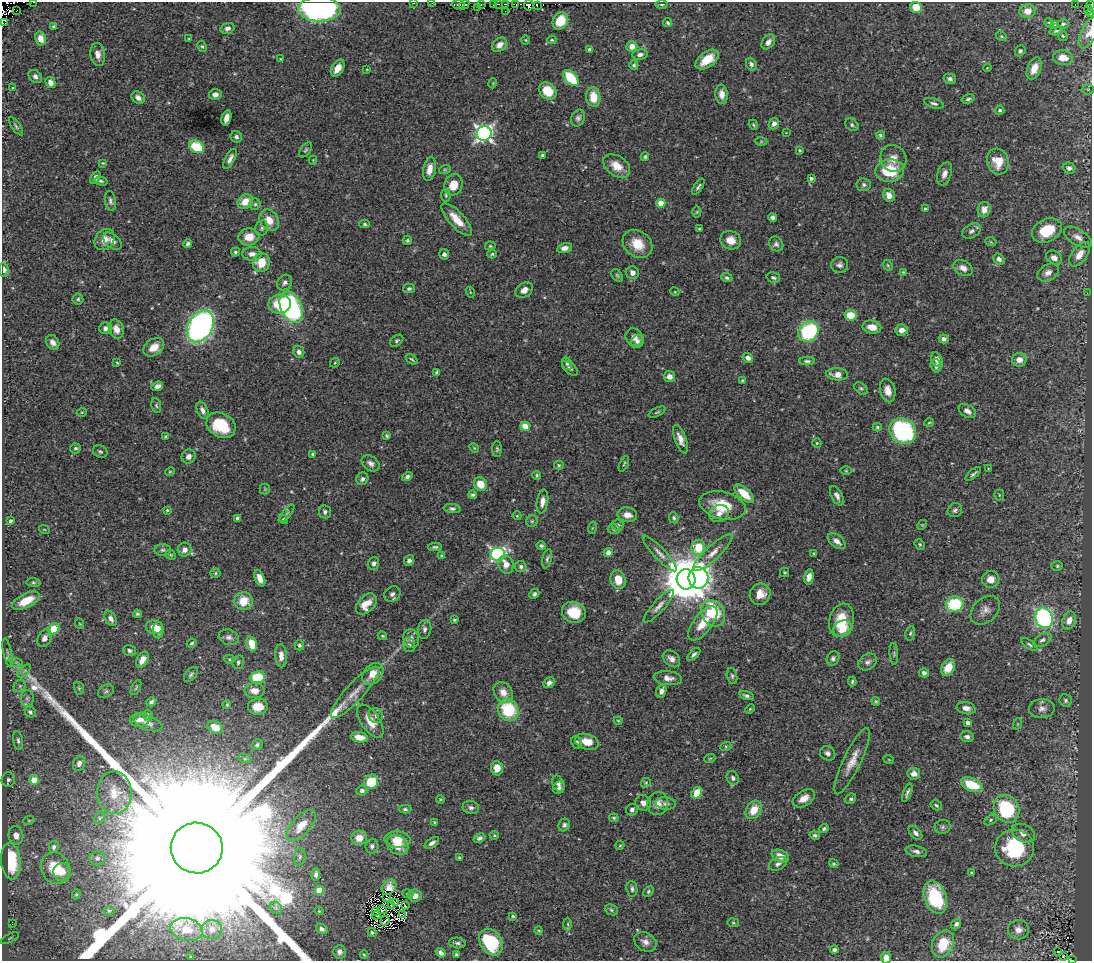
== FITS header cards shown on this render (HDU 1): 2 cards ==
NAXIS1  =                 1090
NAXIS2  =                  959

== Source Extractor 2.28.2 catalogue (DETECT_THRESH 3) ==
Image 1090 x 959 px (HDU 1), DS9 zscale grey, 1 PNG px = 1 image px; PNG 1094 x 963 px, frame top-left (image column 1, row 959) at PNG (2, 2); each listed source drawn as its Kron ellipse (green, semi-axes under 4 px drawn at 4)
Background 0.677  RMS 0.018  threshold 0.0537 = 3 sigma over >= 5 px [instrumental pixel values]
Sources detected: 488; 4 with non-positive FLUX_AUTO (blend fragments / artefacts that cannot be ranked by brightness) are neither listed nor drawn; the other 484 listed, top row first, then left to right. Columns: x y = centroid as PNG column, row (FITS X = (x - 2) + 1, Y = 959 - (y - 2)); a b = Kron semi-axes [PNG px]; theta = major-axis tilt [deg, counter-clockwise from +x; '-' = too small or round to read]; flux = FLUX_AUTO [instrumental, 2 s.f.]
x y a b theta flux
34 2 3 2 - 6.2
414 3 3 2 - 3.1
432 3 2 2 - 0.89
458 4 6 3 -3 44
481 4 3 2 - 1.9
493 4 3 2 - 8.6
498 4 3 2 - 15
506 4 4 2 - 6.6
516 4 3 3 - 5.7
662 4 6 3 -1 1.5
1076 4 4 3 - 0.33
1090 4 3 2 - 10
464 5 5 3 - 44
529 5 5 5 - 110
537 5 4 2 - 6.8
916 7 6 5 - 19
478 8 2 2 - 0.85
319 9 21 12 -1 370
17 10 2 2 - 15
1088 10 5 3 - 28
505 11 2 2 - 9.5
1027 11 8 7 - 11
1090 13 3 2 - 8.2
560 21 9 7 60 25
5 23 3 3 - 3400
668 23 5 3 - 1.9
1049 23 5 4 - 1.3
1063 24 6 5 - 2.1
1054 25 3 2 - 4.9
54 27 4 3 - 2.6
227 28 7 5 18 3.9
1056 31 7 4 15 2
1089 33 17 8 63 5.1
1001 36 6 3 -31 1.5
1063 36 5 4 - 1.5
40 39 7 5 -76 12
189 39 3 2 - 1.1
526 40 5 3 - 0.98
552 40 4 3 - 1.1
768 42 8 6 53 5.6
499 45 8 6 39 6.9
202 46 6 4 -61 1.6
632 46 5 5 - 11
590 50 4 4 - 3
1020 51 6 5 - 2.5
640 54 8 5 5 4.3
98 55 12 7 -81 7.5
1063 58 10 7 -8 12
281 59 4 4 - 1.1
707 60 13 7 35 22
751 64 6 5 - 3.6
634 65 5 4 - 2.6
338 68 9 5 58 12
987 68 4 3 - 0.92
1034 68 11 6 68 13
367 69 4 2 - 0.95
35 76 7 6 - 3.7
571 78 9 5 -48 54
950 79 6 5 - 3
50 82 6 4 -62 6.9
493 83 5 3 - 1
13 88 3 3 - 1.1
1088 89 5 5 - 1.8
548 91 9 8 - 29
215 94 6 5 - 6
722 94 10 6 -84 8.6
593 97 10 7 -84 22
138 98 7 5 -38 6.3
968 99 7 4 17 2.4
934 103 10 4 -16 3.2
1000 110 4 4 - 2.6
226 118 8 4 75 8.4
578 118 9 6 65 3.9
774 124 6 5 - 5.7
753 125 5 4 - 1.7
852 125 7 5 -39 2.7
16 126 11 4 -55 2.6
484 133 7 7 - 420
786 133 3 2 - 0.7
880 135 4 4 - 2.1
236 137 6 5 - 3.6
761 142 6 4 1 1.5
197 147 8 6 -29 54
306 150 8 5 53 2.3
800 150 4 3 - 1.5
542 155 3 3 - 2
645 157 4 4 - 1.9
893 158 14 12 -57 13
230 159 11 4 62 5.7
313 160 4 4 - 1.1
998 162 13 11 -72 22
103 163 4 3 - 1.3
617 166 15 10 -35 18
1069 168 6 5 - 4
430 169 12 6 79 11
445 169 6 4 18 1.5
890 171 14 11 4 48
944 174 12 7 71 6.7
95 177 7 4 58 3.8
811 178 4 3 - 3.3
101 181 6 4 -15 2.1
453 185 11 9 68 17
864 185 7 6 - 3.5
698 187 9 4 56 2.7
446 195 6 4 -86 2
889 195 6 5 - 10
110 201 10 5 -81 3.3
245 202 8 6 36 17
661 203 4 4 - 22
255 204 5 5 - 2.4
926 209 3 3 - 3.4
984 210 7 6 - 9.1
697 212 6 4 88 1.4
772 217 4 4 - 3.7
269 220 11 9 -54 15
457 220 21 7 -48 19
365 224 5 4 - 2
262 228 8 6 80 3.2
699 229 4 3 - 1.5
1047 230 16 11 24 36
972 231 10 6 28 4.2
249 237 10 8 5 18
1078 237 15 7 -32 8.5
104 240 11 9 51 11
407 240 5 4 - 2.3
731 240 10 9 - 13
112 241 11 6 -39 5.8
991 242 5 3 - 1.1
188 243 4 3 - 2.7
637 244 16 13 -38 25
776 244 8 6 -52 3.4
490 246 5 4 - 1.5
565 248 8 5 14 6
235 252 4 4 - 2.1
252 254 10 6 -2 7.4
444 254 5 5 - 3.4
492 254 4 3 - 1.7
1080 254 14 7 55 13
1054 258 8 6 -31 6.3
999 259 6 5 - 4.5
261 263 9 8 - 24
839 265 8 7 - 4.4
888 265 6 4 -68 1.5
963 268 10 7 -28 9
4 270 7 5 -81 5.5
903 272 4 4 - 1.3
632 273 6 6 - 6.3
1048 273 11 8 31 7.9
617 275 7 5 -50 2.1
727 278 5 4 - 2.4
773 278 7 5 -15 3
285 283 8 7 - 4.2
409 288 5 5 - 3
524 290 9 7 36 7.8
470 292 5 3 - 1
675 292 4 3 - 1
1087 293 3 2 - 1.3
78 299 5 5 - 2.1
279 304 11 9 6 31
291 307 16 10 -66 220
851 315 6 5 - 24
200 326 17 12 60 380
872 327 9 6 -12 12
105 328 6 6 - 4.8
116 329 10 7 -69 9.8
902 330 6 5 - 7.9
809 332 11 9 44 100
634 337 9 8 - 8.1
944 339 5 4 - 4
397 341 7 5 40 2.3
637 341 7 6 - 3.8
53 342 8 6 -58 5.6
154 347 11 8 33 16
299 352 6 5 - 4.6
748 358 5 5 - 6.2
412 359 6 3 -38 1.7
937 360 8 5 -65 8.2
1019 360 7 7 - 8.3
807 361 8 4 -1 2.6
117 363 3 3 - 1.2
335 363 5 3 - 1.2
567 364 6 5 - 2.3
936 366 7 5 -73 4.2
570 368 9 5 -43 3.3
437 372 4 3 - 2
837 374 11 6 -3 10
669 376 5 5 - 8.1
743 381 4 3 - 2.8
157 386 6 4 19 4.7
861 388 8 5 -36 2.5
888 390 12 7 -76 9.4
156 405 7 4 -82 2.1
203 410 9 5 -68 4.7
967 411 9 6 -31 6.8
82 412 5 3 - 1.1
657 412 9 4 26 1.9
929 423 4 3 - 1.2
221 425 15 12 -29 58
525 426 4 4 - 33
877 427 4 4 - 1.6
903 431 14 12 -37 160
387 436 4 3 - 1.9
166 437 4 3 - 3
680 439 15 5 -69 8.8
817 443 5 4 - 1.6
76 448 5 5 - 2.7
474 448 5 4 - 1.3
497 449 8 5 -90 2.2
100 452 7 6 - 2.5
313 454 3 3 - 2
189 457 7 7 - 6.4
371 463 10 7 -36 5.6
624 464 8 3 65 1.6
559 465 5 4 - 1.6
988 468 3 2 - 0.85
846 471 5 3 - 1.2
170 472 5 3 - 1.3
973 474 9 3 41 2.9
537 475 4 4 - 1.8
407 477 5 4 - 3.2
362 479 6 5 - 3.9
480 484 7 6 - 21
265 489 5 5 - 1.5
744 494 12 6 -41 28
473 495 4 4 - 2.4
999 495 5 5 - 1.5
837 496 10 5 -62 4.8
542 502 12 5 81 8.1
722 505 23 13 -14 42
452 509 8 4 -7 2.9
167 510 4 3 - 1.3
955 510 7 6 - 3.7
325 512 6 6 - 3.3
287 513 11 4 49 2.7
719 513 10 8 27 8
627 515 10 7 -8 9.9
517 516 4 4 - 1.2
674 518 5 4 - 2.3
238 519 4 4 - 5.8
284 519 4 4 - 2.3
11 521 4 3 - 3
532 521 6 6 - 2.1
618 525 6 5 - 2.8
922 525 5 4 - 1.2
592 528 6 4 71 1.6
44 529 5 3 - 1
614 529 6 5 - 2.2
837 541 10 6 -38 7.5
920 544 6 4 -47 1.8
541 546 5 4 - 2.5
435 547 7 3 0 2.4
698 547 7 7 - 33
163 550 8 5 0 3.4
185 550 7 6 - 7.8
608 552 4 4 - 7.1
660 553 24 6 -47 8.3
713 553 26 7 43 12
814 553 4 3 - 1.3
498 554 7 6 - 250
171 555 5 4 - 1.5
442 556 4 4 - 2.8
547 559 10 4 77 2.9
409 560 5 5 - 4
374 563 6 5 - 3.8
506 565 9 7 -73 9.2
1057 566 6 5 - 2
521 567 6 5 - 3.6
785 572 4 4 - 1.6
216 573 5 4 - 1.6
809 577 8 5 80 7.6
260 578 8 5 -66 10
698 578 11 10 - 280
686 579 10 9 - 6400
991 579 8 8 - 12
618 580 9 7 -71 20
33 582 7 4 -6 2.1
392 594 8 7 - 4.4
534 594 5 4 - 2.7
760 594 11 10 - 16
26 601 15 7 26 30
243 601 9 9 - 25
366 604 12 8 46 18
955 604 9 7 4 71
659 606 21 6 48 8
985 610 17 12 43 11
574 612 12 10 -16 32
713 613 14 11 -60 65
137 614 4 4 - 1.8
1044 618 10 8 -64 250
111 619 8 5 -60 5.9
454 620 3 3 - 1.6
841 620 17 12 73 35
1069 620 9 6 67 8.9
703 623 20 9 52 23
80 624 5 3 - 1.1
154 627 8 6 -9 14
843 628 9 8 - 24
54 629 6 5 - 50
425 629 10 6 78 4.8
158 630 8 5 88 9
910 633 7 4 79 2.2
382 636 5 3 - 1.4
229 637 10 7 -20 5.8
44 638 9 6 63 7.1
411 638 9 7 -71 6.5
1042 640 10 5 31 4.1
192 643 5 4 - 1.9
252 644 8 5 -72 24
1029 644 9 4 -35 2.6
299 645 5 5 - 2.2
409 645 7 6 - 3.3
129 651 7 5 -17 3.1
7 652 14 3 -79 3.2
694 654 8 4 44 3.3
894 654 11 3 -86 1.9
281 656 11 6 -86 7.8
833 658 7 6 - 3.6
229 659 6 4 0 1.8
671 659 10 7 -43 7
142 660 9 5 60 10
16 662 7 4 -18 2.9
238 662 7 5 76 3.2
868 662 10 7 34 4.9
948 668 9 6 60 19
24 671 8 4 44 2.8
924 673 5 4 - 3.8
373 674 12 9 46 20
191 675 9 5 51 2.7
732 676 8 5 -76 2.9
257 677 7 6 - 40
668 678 14 7 -5 8.5
852 681 5 3 - 1.9
549 683 6 4 46 4.1
20 686 7 5 47 2.5
79 688 6 5 - 1.8
136 688 8 3 64 1.6
106 691 8 6 30 3.2
254 691 10 7 1 12
661 691 7 5 69 5.6
355 692 34 9 47 17
503 692 11 9 -56 12
746 696 7 4 -17 3.1
27 698 8 6 89 4.2
1066 700 6 6 - 2.6
876 701 4 4 - 1.5
151 702 5 4 - 3
227 705 4 3 - 1.5
258 707 10 8 4 17
966 708 9 6 -12 6
750 709 5 4 - 1.4
1042 709 13 9 6 7.6
508 710 11 10 - 66
30 712 6 5 - 2.8
148 715 5 4 - 1.5
376 715 8 7 - 5.1
140 720 10 7 9 8.5
370 721 19 9 -57 18
618 721 4 4 - 1.3
148 723 15 7 -20 5.8
968 723 4 4 - 4.7
1017 724 6 3 71 1.3
215 727 8 6 -30 13
359 737 8 5 -10 15
967 737 7 5 -11 4.4
18 740 9 5 -80 3.3
577 742 6 5 - 3.8
587 742 12 7 -16 17
257 745 6 5 - 2.7
726 746 5 3 - 1.5
828 753 8 7 - 4.5
710 758 5 3 - 1.3
245 759 6 4 -18 1.9
889 760 5 3 - 0.99
852 761 36 8 65 17
79 763 8 6 66 5.6
497 768 7 6 - 12
914 774 6 6 - 6.6
733 778 7 6 - 3.5
8 779 7 7 - 3.6
34 780 5 5 - 18
371 782 7 7 - 37
646 783 5 4 - 1.5
558 784 8 6 -64 4.6
972 785 11 6 -22 42
559 788 6 5 - 3.9
362 791 6 5 - 4.1
114 793 21 17 -89 25
697 793 6 4 56 27
907 793 9 3 70 3.3
804 798 12 7 32 11
440 799 4 3 - 1.1
851 799 6 4 43 2.2
643 803 8 7 - 6.8
658 804 11 10 - 11
666 804 10 6 -6 3.8
936 805 6 4 -33 1.9
471 807 8 6 -15 4
405 809 6 4 0 2.4
1006 809 14 12 -61 92
632 810 6 5 - 3.9
754 810 10 7 57 19
100 818 6 5 - 2
614 818 5 3 - 1.6
29 820 6 3 19 1.4
991 820 7 5 29 2.1
434 822 4 3 - 1.4
564 825 6 5 - 3.3
301 826 19 9 49 17
943 827 8 7 - 3.5
824 829 5 4 - 2.1
915 833 8 5 -46 4.5
1023 833 12 8 -26 10
16 835 9 7 -83 9.2
494 835 4 4 - 1.3
815 835 5 4 - 2.3
359 838 8 7 - 14
479 838 6 4 24 3.8
398 840 13 8 -2 19
432 843 8 4 34 4.9
397 845 11 9 -33 19
620 845 4 4 - 1.4
372 846 7 6 - 3.6
54 847 6 5 - 2.7
197 848 26 25 - 330000
1014 848 19 18 - 97
916 851 11 5 -12 4.4
780 856 9 6 -22 12
300 857 9 5 81 2.8
97 858 7 7 - 4.1
459 858 3 3 - 1.4
11 861 18 9 -85 79
778 864 9 6 26 4.6
834 864 5 4 - 1.7
55 868 16 14 -64 32
62 872 9 8 - 10
971 872 3 3 - 1.4
316 874 6 4 87 3.8
389 887 8 6 51 5.4
632 889 8 5 -82 3.1
319 890 4 4 - 29
648 891 6 4 47 2.1
76 894 5 4 - 1.6
408 894 5 3 - 1.5
415 896 6 6 - 10
935 897 17 11 -70 65
387 898 4 2 - 0.94
395 903 3 2 - 0.83
391 906 2 2 - 1
405 906 2 2 - 1.2
276 908 7 5 -44 2.7
382 910 5 2 - 0.6
611 910 7 5 -25 2.3
109 911 5 5 - 1.8
319 911 4 3 - 1.2
375 911 3 2 - 1.1
402 914 4 2 - 0.95
376 915 4 2 - 1.7
513 916 4 3 - 1.6
385 921 5 2 - 1.3
733 923 6 3 -8 1.3
12 924 4 3 - 0.97
568 924 6 4 -88 1.9
956 924 6 4 50 3.7
187 929 16 11 -13 20
212 929 10 9 - 10
322 929 6 5 - 4.5
539 930 4 3 - 1.2
1018 930 10 9 - 9.2
372 933 4 4 - 1.8
10 938 10 3 26 2.5
491 942 14 10 -57 70
645 942 12 9 -31 7.8
457 943 8 5 -6 3.2
943 944 14 10 65 31
834 950 4 4 - 3.6
1058 951 3 2 - 2
339 952 7 6 - 4.6
441 953 5 4 - 4.5
364 954 4 3 - 1.1
456 954 3 3 - 1.9
1063 956 3 2 - 0.9
191 957 3 2 - 0.89
886 958 6 5 - 8.9
1072 960 3 2 - 11
At the frame edge (FLAGS 8, measured only in part): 12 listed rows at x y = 34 2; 414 3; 432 3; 1090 4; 319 9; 1090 13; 5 23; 1089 33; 4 270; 197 848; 886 958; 1072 960
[4 non-positive-flux detections neither listed nor drawn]